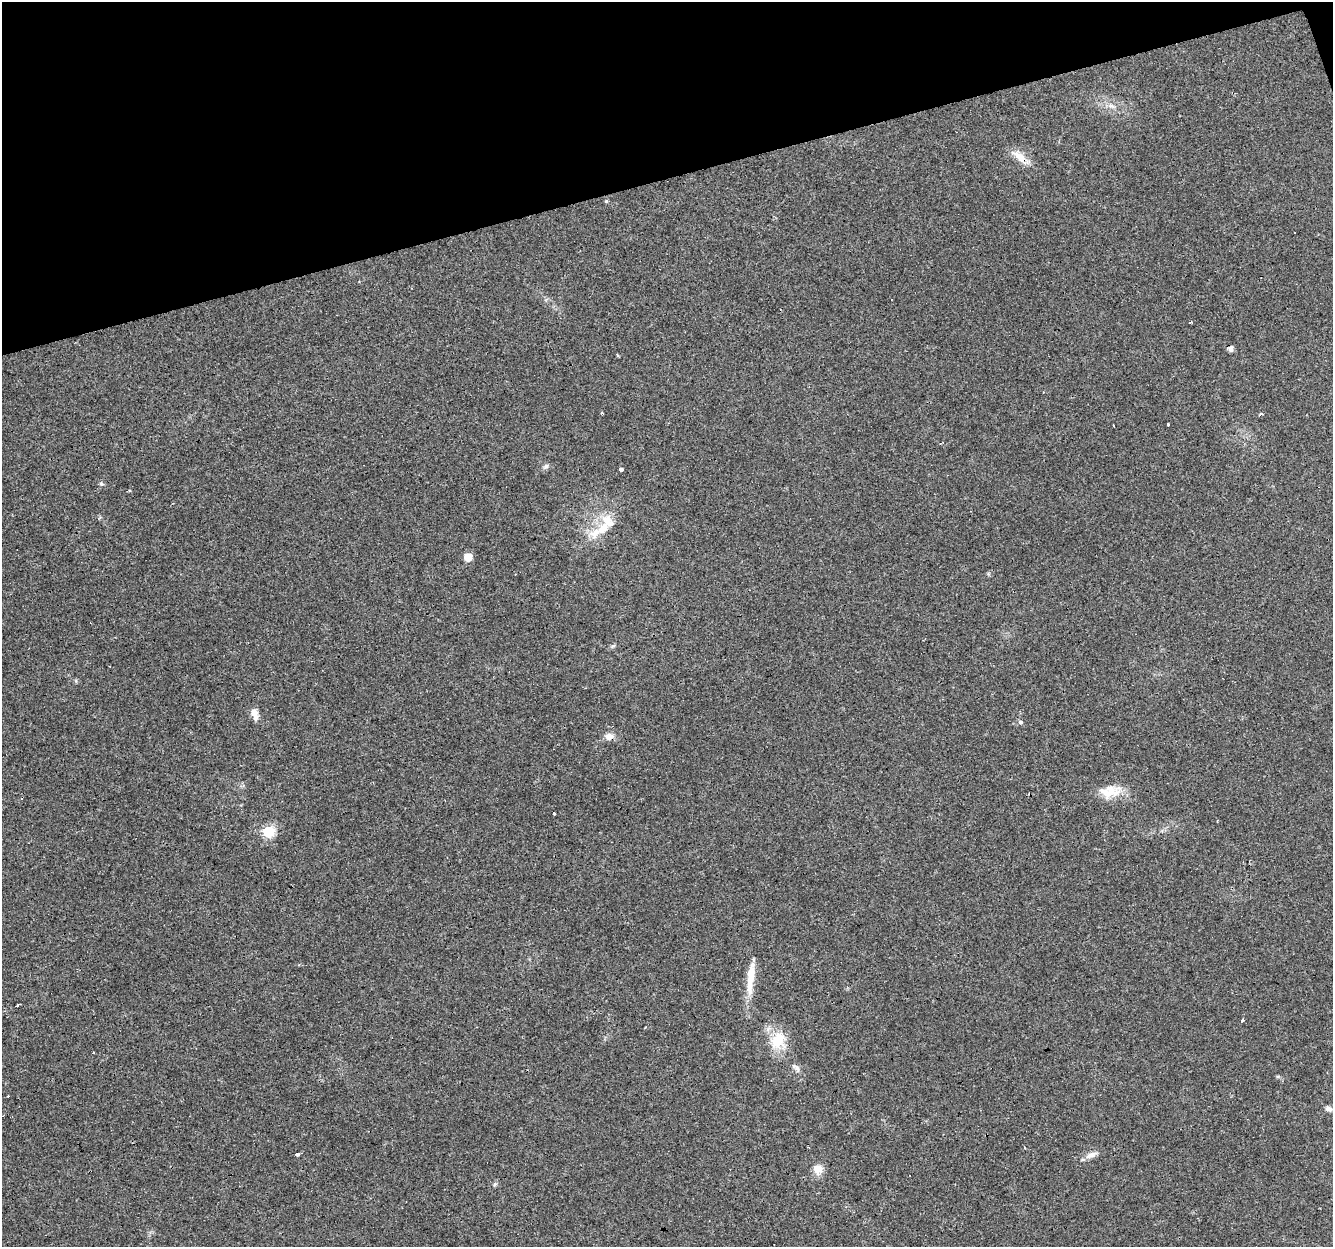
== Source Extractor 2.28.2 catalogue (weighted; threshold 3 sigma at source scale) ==
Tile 3 of 4 x 4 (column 3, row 1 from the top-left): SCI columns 2664-3994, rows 3791-5035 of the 5326 x 5145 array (HDU 1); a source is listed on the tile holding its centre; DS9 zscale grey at full resolution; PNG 1335 x 1249 px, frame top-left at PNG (2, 2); no overlay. Shown black and unused: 14% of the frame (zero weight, under 3 of 4 exposures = <1% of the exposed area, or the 3 px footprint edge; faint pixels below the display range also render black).
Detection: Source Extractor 2.28.2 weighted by HDU 2 'WHT'; one run over the whole footprint, this tile lists its part. Background 0.0435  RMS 0.0038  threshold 0.0171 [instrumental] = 3 sigma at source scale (4.5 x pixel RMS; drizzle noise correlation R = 1.50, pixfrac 1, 0.0396/0.0396 arcsec/px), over >= 5 px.
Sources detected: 43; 6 cosmic-ray / hot-pixel residue — not listed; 3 inside a brighter listed object's ellipse — not listed separately; the other 34 listed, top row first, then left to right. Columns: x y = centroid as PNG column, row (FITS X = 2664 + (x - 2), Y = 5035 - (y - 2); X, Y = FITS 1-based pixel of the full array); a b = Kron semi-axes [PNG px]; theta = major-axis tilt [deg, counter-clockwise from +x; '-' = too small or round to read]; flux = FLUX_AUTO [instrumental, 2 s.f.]
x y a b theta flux
1111 106 7 4 0 1
1019 156 25 9 -35 4.7
606 201 4 4 - 0.49
1294 232 2 2 - 0.43
1190 323 3 2 - 0.5
1230 349 5 5 - 1.7
617 355 4 2 - 0.49
1043 392 3 2 - 0.39
1260 414 4 3 - 0.96
1168 424 3 3 - 2.4
546 466 9 5 43 1
621 469 4 4 - 2.3
101 484 6 5 - 0.62
129 491 3 2 - 0.62
603 528 22 14 51 7.6
468 557 6 5 - 6.5
613 646 7 4 43 0.61
255 714 15 7 -74 2.8
1020 722 3 3 - 8.2
609 736 12 9 2 2.4
1108 793 32 17 4 7.2
554 813 3 3 - 1.5
268 832 6 6 - 35
751 978 48 9 84 8.5
18 1005 3 2 - 1.2
1242 1020 3 2 - 4.2
778 1040 24 21 71 10
796 1068 16 6 -47 1.7
1329 1109 8 6 -21 1.4
1024 1147 3 2 - 0.43
298 1154 4 3 - 6.1
1091 1155 15 7 24 2.4
818 1169 13 12 - 3.6
495 1184 7 4 71 0.56
Overlapping masked pixels (flux is a lower limit): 2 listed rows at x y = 1019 156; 609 736